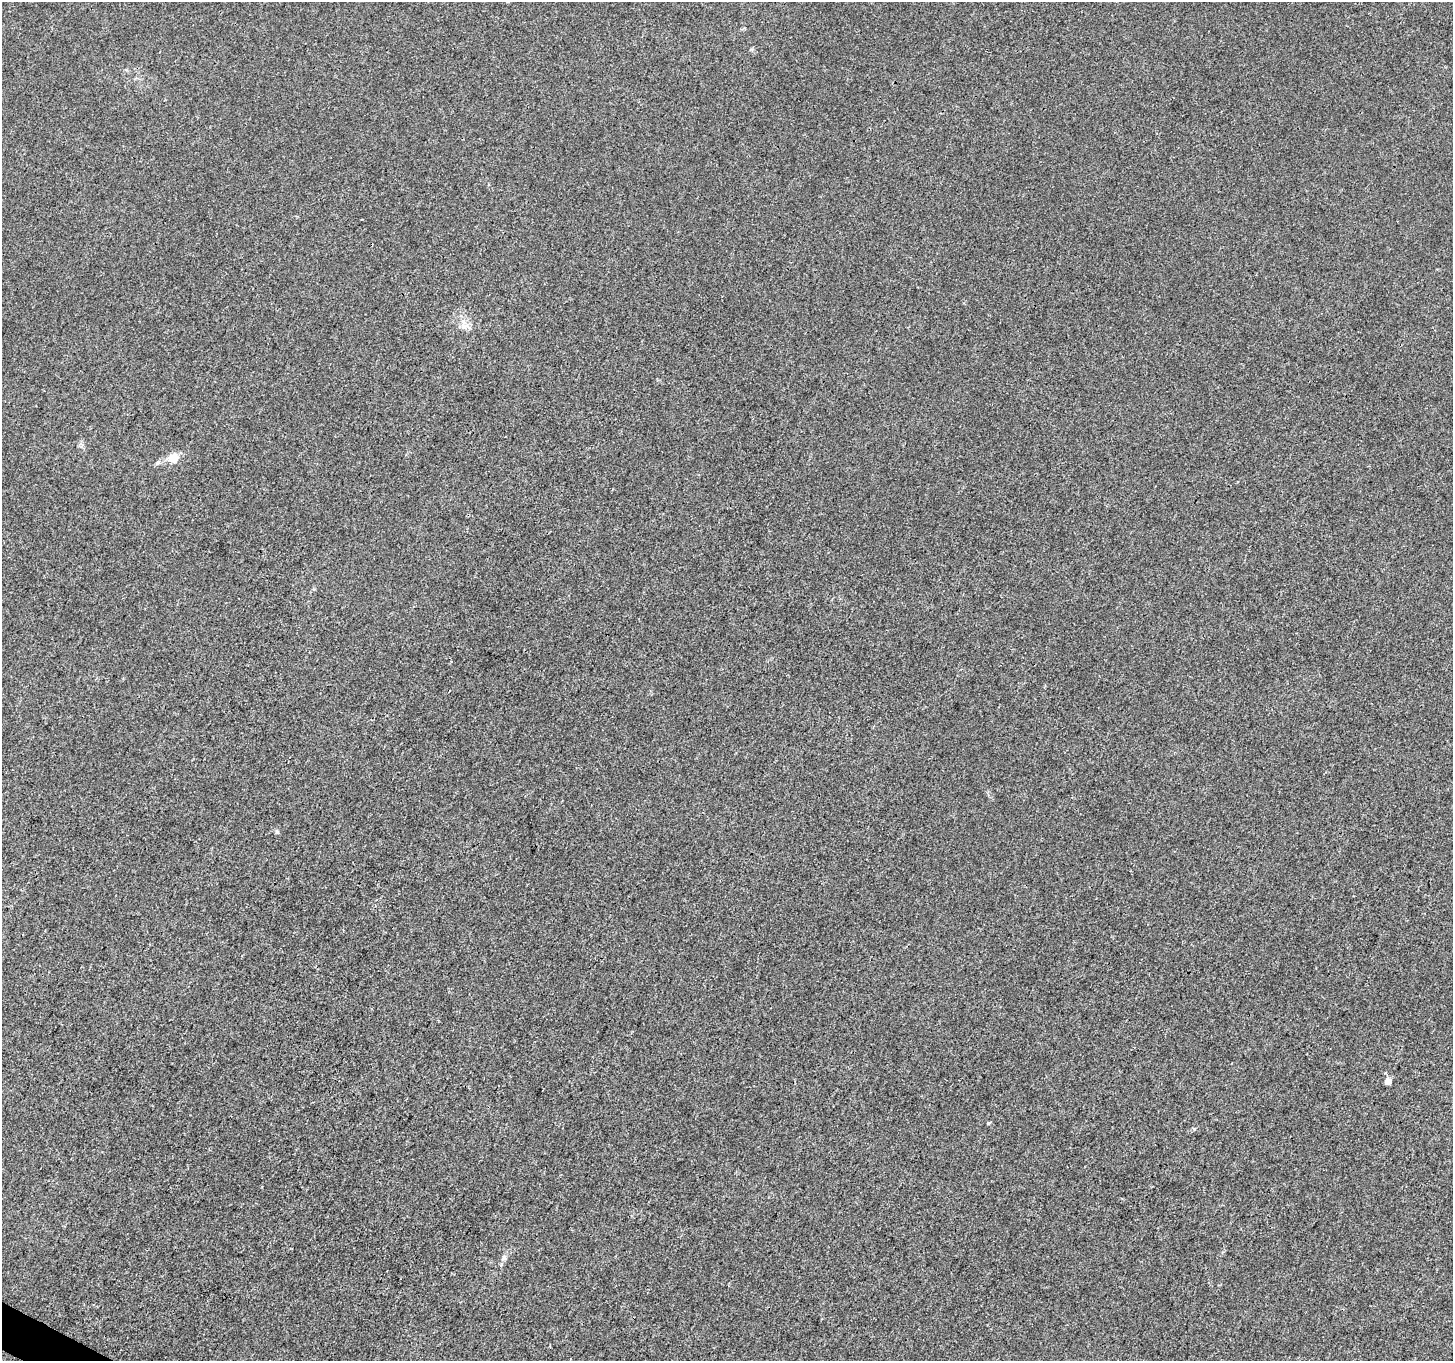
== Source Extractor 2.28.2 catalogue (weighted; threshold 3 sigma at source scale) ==
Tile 7 of 4 x 4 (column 3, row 2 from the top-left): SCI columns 2903-4353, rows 2917-4275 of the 5812 x 5898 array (HDU 1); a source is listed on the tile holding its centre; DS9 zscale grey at full resolution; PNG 1455 x 1363 px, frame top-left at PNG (2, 2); no overlay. Shown black and unused: <1% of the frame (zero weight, under 3 of 4 exposures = <1% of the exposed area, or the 3 px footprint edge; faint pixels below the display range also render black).
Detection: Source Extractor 2.28.2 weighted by HDU 2 'WHT'; one run over the whole footprint, this tile lists its part. Background 9.15e-04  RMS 0.0028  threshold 0.0128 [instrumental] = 3 sigma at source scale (4.5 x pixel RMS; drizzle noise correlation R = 1.50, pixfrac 1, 0.0396/0.0396 arcsec/px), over >= 5 px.
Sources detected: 5; all 5 listed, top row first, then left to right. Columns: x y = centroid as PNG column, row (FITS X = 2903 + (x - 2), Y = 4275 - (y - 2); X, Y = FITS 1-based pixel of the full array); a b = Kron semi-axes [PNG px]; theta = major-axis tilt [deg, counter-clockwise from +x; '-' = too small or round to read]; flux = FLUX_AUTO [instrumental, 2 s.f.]
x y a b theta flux
464 326 11 8 17 1.7
174 458 11 9 13 4.1
158 462 8 6 57 0.7
1388 1081 5 4 - 3.6
504 1258 7 5 69 0.76